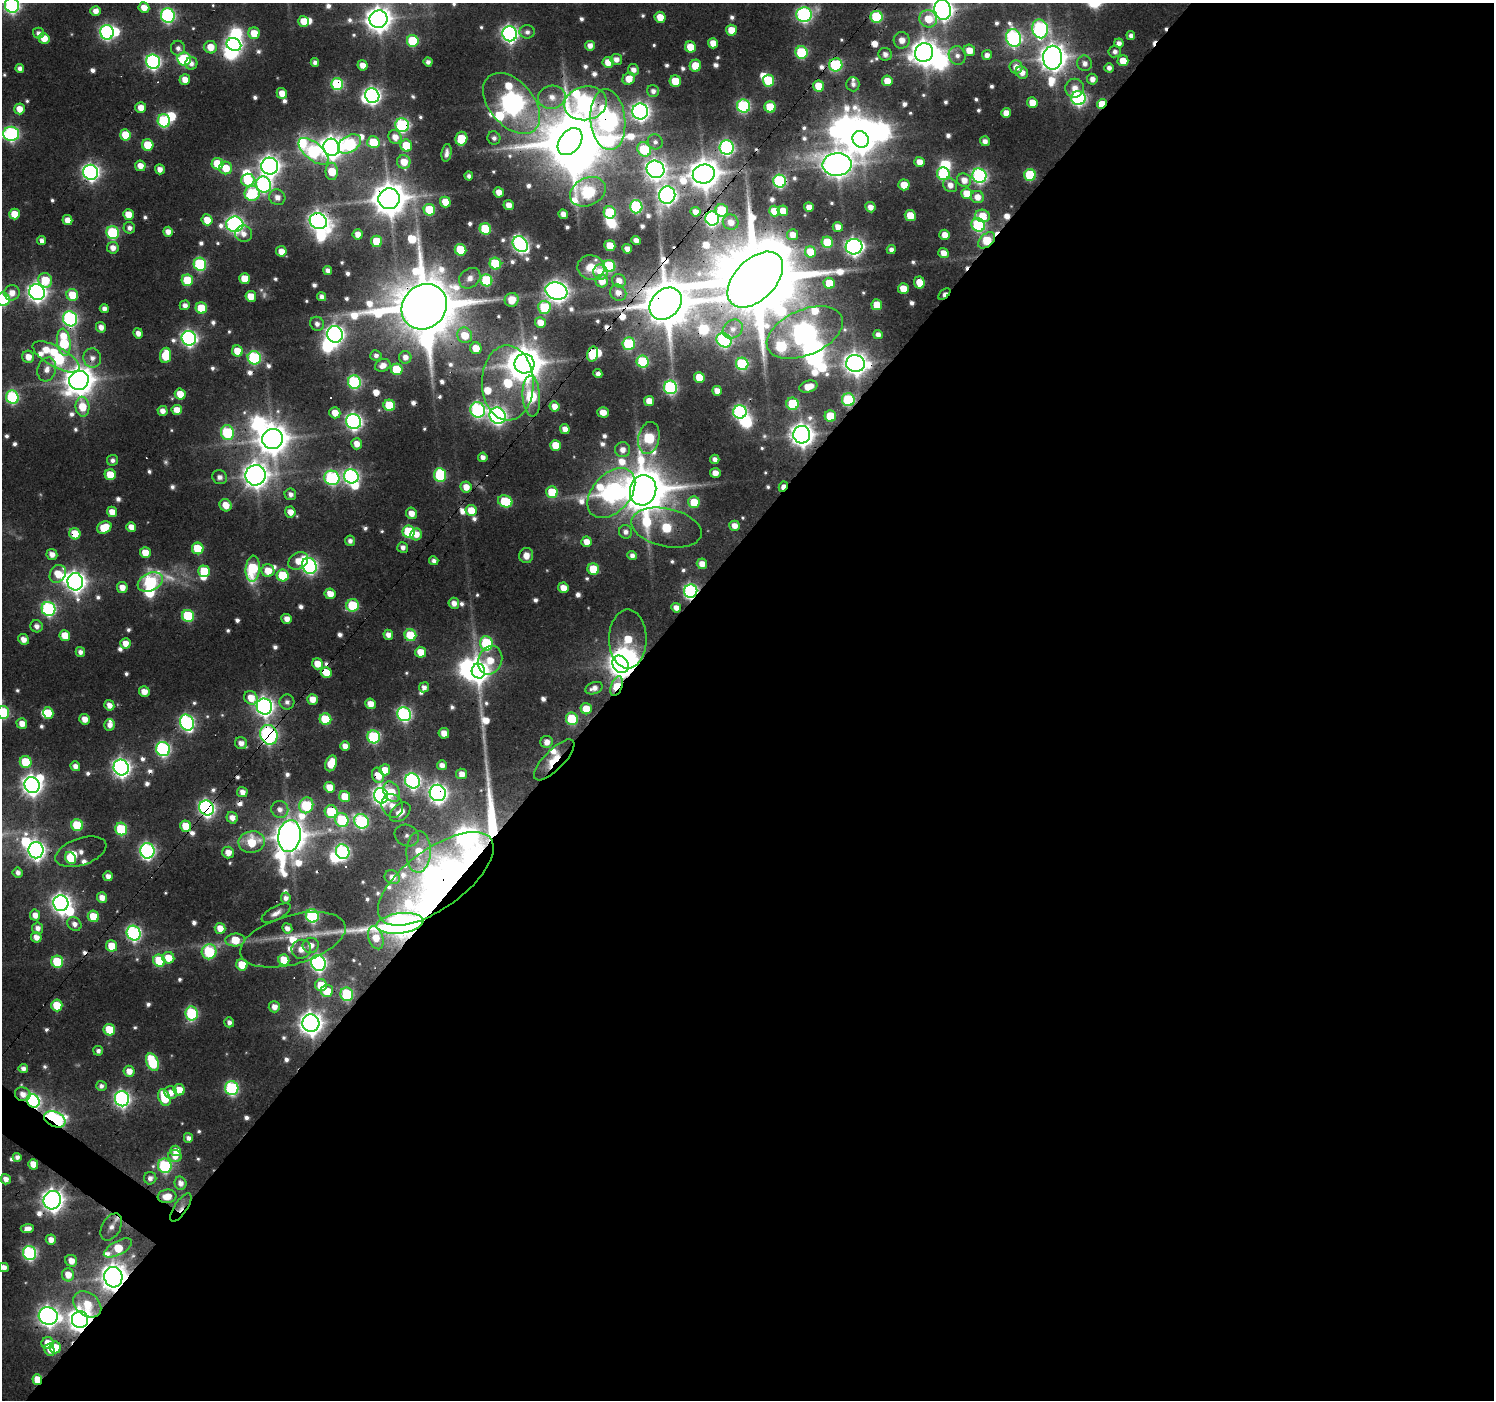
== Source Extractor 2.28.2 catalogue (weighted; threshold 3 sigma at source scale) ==
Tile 12 of 4 x 4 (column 4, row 3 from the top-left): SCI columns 4479-5970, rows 1639-3036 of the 5970 x 6007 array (HDU 1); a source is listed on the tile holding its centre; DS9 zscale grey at full resolution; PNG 1496 x 1402 px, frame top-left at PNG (2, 3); each listed source drawn as its Kron ellipse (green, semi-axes under 4 px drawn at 4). Shown black and unused: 60% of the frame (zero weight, under 2 of 3 exposures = <1% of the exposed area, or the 3 px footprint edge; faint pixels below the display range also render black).
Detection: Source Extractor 2.28.2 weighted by HDU 2 'WHT'; one run over the whole footprint, this tile lists its part. Background 0.104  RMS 0.0075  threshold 0.0339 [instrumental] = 3 sigma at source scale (4.5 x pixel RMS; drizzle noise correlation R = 1.50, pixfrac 1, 0.0396/0.0396 arcsec/px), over >= 5 px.
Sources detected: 749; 17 too faint to see at this stretch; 35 inside a brighter object's white glare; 23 cosmic-ray / hot-pixel residue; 2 long thin detections or spike segments (spike, bleed or trail) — neither listed nor drawn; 14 inside a brighter listed object's ellipse — not listed separately; of the other 658, all 500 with FLUX_AUTO >= 4.55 (the completeness limit of this list) listed and drawn (158 fainter detections not listed), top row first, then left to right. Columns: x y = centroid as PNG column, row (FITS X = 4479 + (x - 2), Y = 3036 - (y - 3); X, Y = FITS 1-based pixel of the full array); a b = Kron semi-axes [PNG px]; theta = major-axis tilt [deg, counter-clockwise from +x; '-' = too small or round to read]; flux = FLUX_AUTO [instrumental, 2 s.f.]
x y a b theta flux
12 5 7 7 - 300
144 7 5 5 - 13
943 10 10 8 -78 790
96 11 5 5 - 9.7
168 15 7 7 - 240
804 15 7 7 - 290
660 17 5 5 - 20
876 17 6 6 - 85
378 19 9 9 - 1200
928 19 9 8 - 27
304 21 6 5 - 17
1040 29 9 8 - 240
731 30 5 5 - 20
107 32 7 6 - 270
527 32 8 6 0 4.7
38 33 5 5 - 4.9
254 33 6 5 - 21
510 34 7 7 - 400
1131 35 4 4 - 4.9
44 38 5 5 - 17
1014 38 9 7 -72 270
902 40 8 8 - 10
413 41 6 6 - 68
713 43 5 5 - 13
1119 43 5 4 - 6.1
234 45 7 6 - 310
590 46 5 5 - 8.6
210 47 6 6 - 17
690 47 6 5 - 26
178 48 7 7 - 5.7
969 50 6 5 - 15
801 52 6 6 - 97
924 52 9 9 - 1400
1115 52 6 5 - 4.8
885 54 7 6 - 6.2
957 55 9 8 - 6.5
987 55 5 5 - 6.6
1053 58 12 9 88 1500
184 59 7 6 - 90
616 59 5 5 - 7.8
1123 61 5 5 - 20
153 62 7 7 - 300
315 62 4 4 - 4.6
428 62 4 4 - 4.9
608 62 5 5 - 16
191 63 6 6 - 5.5
1085 63 8 7 - 7.1
363 65 5 5 - 11
836 65 7 6 - 110
695 66 6 5 - 24
1016 67 6 6 - 11
20 68 4 4 - 5.2
1109 68 5 4 - 5.7
633 70 5 5 - 7.2
1022 72 6 5 - 9.2
629 79 6 5 - 15
1092 79 5 5 - 7.5
185 80 5 5 - 12
675 81 6 5 - 32
769 81 6 5 - 63
887 81 5 5 - 16
337 84 6 6 - 130
853 84 7 6 - 5.1
819 86 6 5 - 31
1074 88 9 9 - 11
653 91 6 6 - 5.4
282 93 5 5 - 15
372 96 7 7 - 410
552 97 14 11 11 14
1078 98 7 7 - 260
512 103 35 22 -50 1000
586 103 21 16 11 440
1032 103 5 5 - 17
1102 104 5 4 - 25
744 106 7 6 - 160
770 107 6 5 - 46
141 108 5 5 - 12
19 109 5 5 - 13
640 111 8 8 - 500
1006 113 5 5 - 12
608 120 30 17 -84 640
164 121 6 6 - 120
402 125 7 6 - 190
11 134 8 7 - 230
125 135 6 5 - 36
395 137 7 6 - 12
494 138 7 6 - 4.8
461 139 7 6 - 37
861 139 8 8 - 1400
985 141 5 5 - 6.4
373 142 6 6 - 41
570 142 15 10 52 7600
655 142 8 7 - 4.7
349 144 13 8 31 160
148 145 6 5 - 41
406 146 6 6 - 31
331 147 9 8 - 1000
727 147 7 7 - 270
644 149 7 6 - 66
313 151 18 8 -40 180
447 153 9 5 81 4.8
404 162 7 6 - 19
919 162 5 5 - 11
217 164 6 6 - 34
837 164 14 11 2 1400
140 166 5 5 - 11
270 166 8 8 - 710
226 168 6 6 - 22
160 169 5 5 - 7.5
655 169 9 8 - 660
332 171 9 6 -89 29
91 172 7 7 - 440
704 174 11 9 15 2000
943 174 6 6 - 93
1030 175 6 6 - 70
469 176 4 4 - 4.7
979 176 7 7 - 260
248 180 6 6 - 42
964 180 7 6 - 11
780 181 6 6 - 170
263 185 8 7 - 240
904 185 5 5 - 19
950 185 8 6 -45 9.1
499 192 5 5 - 10
588 192 19 14 26 190
252 193 7 7 - 90
967 194 5 5 - 23
667 195 9 8 - 520
277 197 8 7 - 8.1
977 197 6 6 - 12
389 199 10 10 - 2700
445 202 5 5 - 20
509 205 5 5 - 10
636 207 7 6 - 140
809 207 5 5 - 9.4
870 207 5 5 - 9
429 210 6 5 - 43
722 210 6 6 - 53
774 211 5 5 - 20
783 211 5 5 - 16
610 212 6 6 - 65
695 212 5 4 - 9
14 214 5 5 - 23
128 214 5 5 - 17
563 214 5 4 - 7.7
910 215 5 5 - 26
983 216 7 6 - 27
712 219 7 6 - 240
67 220 5 5 - 12
207 220 5 5 - 18
318 221 9 7 -28 630
731 222 8 7 - 10
235 224 8 7 - 410
978 225 7 6 - 140
838 227 5 5 - 9.5
129 228 6 5 - 5.6
485 229 6 5 - 63
168 232 5 5 - 8.9
113 233 6 6 - 120
243 234 8 8 - 7.8
358 234 5 5 - 9.8
792 235 5 5 - 10
945 235 5 5 - 13
636 240 4 4 - 7.6
987 240 10 6 42 46
42 241 4 4 - 5.8
377 241 6 5 - 37
827 242 6 5 - 46
520 244 9 6 -51 310
610 246 5 5 - 27
854 247 8 7 - 470
113 248 6 5 - 9
627 249 5 4 - 8.3
891 249 4 4 - 5.5
460 250 6 5 - 40
281 251 5 5 - 13
810 252 6 5 - 25
943 253 5 5 - 11
200 264 6 6 - 120
495 264 6 5 - 74
609 266 6 6 - 87
591 267 13 12 - 16
328 270 4 4 - 5.8
600 272 7 7 - 18
470 278 11 9 40 7.3
245 279 5 5 - 23
45 280 7 6 - 33
187 280 6 5 - 45
486 280 6 6 - 85
755 280 34 20 45 20000
602 281 6 6 - 14
619 281 7 6 - 9.9
919 282 6 5 - 22
829 283 5 5 - 29
903 289 5 5 - 20
556 291 11 8 -18 750
37 292 8 7 - 570
12 293 8 7 - 12
618 293 8 7 - 9.7
944 294 7 4 43 8.9
72 295 6 5 - 29
251 296 5 5 - 17
322 297 4 4 - 5.4
3 299 7 6 - 120
512 300 7 7 - 16
666 304 18 14 45 6400
185 305 5 5 - 6
877 305 5 5 - 25
424 307 24 21 47 11000
544 307 6 6 - 69
201 308 6 5 - 40
104 309 4 4 - 5.8
70 319 7 7 - 250
540 323 5 5 - 14
317 324 7 6 - 6.2
101 327 5 5 - 7.9
733 329 11 9 39 8.3
138 333 5 4 - 7.6
805 333 40 22 24 860
335 334 8 7 - 500
465 335 8 7 - 23
878 335 5 4 - 6.4
189 338 7 7 - 320
724 340 8 6 -37 220
64 342 13 6 -84 75
629 343 6 6 - 86
476 348 6 5 - 18
237 351 5 5 - 23
593 354 7 5 75 34
166 355 8 5 82 39
376 355 6 5 - 4.8
28 357 6 6 - 13
56 357 26 10 -29 140
405 357 6 6 - 7.5
92 358 10 9 - 7
254 358 7 6 - 150
643 362 6 6 - 95
855 363 9 8 - 980
524 364 10 9 - 2400
742 364 6 6 - 130
383 365 8 6 21 9.8
47 369 12 9 73 9.1
397 369 6 5 - 49
598 374 5 4 - 6.4
699 377 5 5 - 29
79 380 10 9 - 1800
354 382 7 6 - 160
508 383 37 26 -89 94
670 387 7 6 - 180
808 387 9 6 15 18
717 391 5 5 - 9.7
180 394 5 5 - 21
531 396 20 8 -86 100
12 397 7 6 - 150
848 400 6 6 - 110
649 401 5 5 - 14
792 404 6 6 - 66
389 405 6 5 - 56
554 406 5 5 - 9.7
82 407 10 7 -86 26
177 410 5 5 - 18
478 410 8 7 - 220
162 411 5 5 - 8.2
603 412 6 5 - 12
740 412 7 6 - 230
335 413 5 5 - 15
498 416 8 7 - 450
830 416 6 5 - 42
354 421 8 7 - 370
565 429 5 5 - 9.3
227 433 7 6 - 100
802 435 9 8 - 1000
649 438 16 10 79 110
272 439 10 10 - 2000
357 444 5 5 - 11
555 445 5 5 - 23
623 450 7 7 - 8.6
483 457 4 4 - 6
715 459 4 4 - 5.8
112 460 5 5 - 4.9
715 473 5 5 - 10
110 475 5 5 - 30
256 475 10 10 - 1200
440 475 7 6 - 91
351 476 7 7 - 290
220 477 7 7 - 5.9
332 478 7 7 - 190
466 487 5 5 - 14
783 487 5 4 - 15
643 490 15 13 76 5500
552 492 6 5 - 46
611 493 29 19 49 390
290 494 6 5 - 5.5
505 501 7 6 - 55
694 502 6 5 - 31
226 505 6 5 - 15
471 510 5 5 - 24
112 512 5 5 - 14
290 512 5 5 - 11
411 513 6 5 - 11
734 526 5 5 - 11
131 527 5 5 - 9.6
104 528 7 6 - 32
666 528 35 19 -12 87
409 532 6 6 - 82
625 532 7 6 - 5.5
75 534 6 5 - 25
416 534 6 5 - 12
350 541 5 5 - 5.1
586 542 5 5 - 12
403 547 5 5 - 5.3
198 548 6 5 - 45
145 553 5 5 - 18
52 554 6 5 - 8.7
632 555 5 4 - 5.5
526 556 7 7 - 10
298 561 10 8 31 15
434 561 4 4 - 5.1
702 564 5 5 - 13
309 566 8 7 - 310
253 569 13 7 85 86
593 569 6 5 - 42
204 571 6 5 - 40
268 571 6 6 - 20
58 574 9 7 56 21
283 575 6 6 - 54
75 582 9 7 -85 710
150 582 13 9 23 180
122 587 5 5 - 12
563 588 5 5 - 13
691 591 7 6 - 250
330 594 5 5 - 15
454 603 5 5 - 8
353 605 6 6 - 67
676 608 5 4 - 8.5
48 609 7 6 - 210
188 616 6 6 - 83
287 619 5 5 - 8.9
37 626 6 6 - 6.2
388 635 5 5 - 8.3
410 635 6 5 - 61
65 636 5 5 - 25
23 639 5 5 - 8.3
628 639 29 19 -90 39
125 643 5 5 - 12
486 643 7 6 - 97
80 652 5 4 - 6
421 652 5 5 - 18
490 660 14 11 68 23
317 664 6 5 - 16
620 664 9 7 -56 1000
478 671 7 6 - 630
326 672 5 5 - 21
617 686 10 5 71 59
424 687 5 5 - 6.9
594 688 9 6 20 7.2
144 692 5 5 - 12
251 698 7 6 - 17
312 699 5 5 - 13
287 702 7 7 - 5.3
370 704 5 5 - 13
109 705 5 4 - 9
264 706 8 7 - 550
586 709 5 5 - 22
3 712 6 6 - 100
48 713 6 5 - 25
404 714 7 6 - 240
85 719 5 5 - 12
325 719 6 5 - 61
572 719 6 6 - 72
22 723 5 5 - 11
187 723 8 6 -65 260
110 725 5 5 - 7.1
444 733 5 5 - 13
269 735 10 8 -65 220
374 737 6 6 - 130
547 742 6 6 - 12
241 743 6 6 - 8
345 746 5 5 - 10
163 749 7 6 - 230
554 760 27 10 45 28
26 762 6 5 - 44
331 763 8 5 69 29
442 765 5 5 - 7.4
75 766 5 4 - 7.5
121 768 8 7 - 500
385 770 5 5 - 15
462 774 5 5 - 11
378 775 8 5 -70 21
412 781 8 7 - 310
32 785 8 7 - 660
329 787 5 5 - 17
242 792 5 5 - 8.2
392 792 11 7 -62 18
438 793 8 8 - 540
345 796 6 5 - 24
381 796 8 7 - 480
306 805 8 7 - 89
392 806 12 10 -64 12
207 808 8 7 - 360
280 810 9 8 - 7.7
331 812 6 6 - 60
400 812 12 7 41 17
232 818 6 5 - 8.9
342 820 7 6 - 96
361 821 8 7 - 170
77 825 6 5 - 60
186 826 6 5 - 29
121 829 6 6 - 83
289 836 16 11 82 2400
407 836 12 10 -28 8
252 842 13 10 8 39
36 850 8 7 - 520
147 851 8 7 - 300
81 852 26 13 18 10
228 852 6 6 - 12
343 852 7 6 - 210
419 852 21 12 88 30
70 858 6 5 - 32
18 872 5 5 - 5.7
108 876 5 4 - 7.6
392 877 8 6 -29 11
436 879 68 29 36 540
102 898 5 5 - 11
286 898 5 5 - 5.3
61 903 8 7 - 590
276 913 16 6 28 7
35 915 5 5 - 9.7
93 916 6 5 - 29
312 916 7 6 - 160
400 923 24 10 7 590
74 924 7 6 - 6.5
37 928 6 5 - 6.6
220 928 5 5 - 15
287 928 5 5 - 6
134 933 7 6 - 270
36 937 5 5 - 8.9
376 938 12 7 -72 17
235 940 10 6 4 28
293 940 54 24 16 55
311 945 8 7 - 10
112 946 6 5 - 29
301 949 10 9 - 10
209 952 7 7 - 100
168 958 6 6 - 21
284 960 6 5 - 33
159 961 6 6 - 63
57 962 6 6 - 59
318 963 8 7 - 360
242 965 6 5 - 28
321 985 6 6 - 28
327 991 6 6 - 29
347 994 7 6 - 120
57 1005 6 5 - 34
274 1007 5 5 - 9.3
192 1013 7 6 - 120
229 1022 5 5 - 5.1
311 1023 9 8 - 950
109 1030 6 5 - 39
98 1051 5 5 - 4.7
152 1062 9 6 -68 77
23 1068 5 4 - 5.7
129 1071 5 5 - 11
101 1086 5 5 - 4.5
232 1088 7 6 - 170
179 1090 5 5 - 17
171 1092 6 6 - 9.2
23 1094 8 7 - 8.2
164 1098 9 5 -69 44
122 1099 8 7 - 340
33 1101 7 6 - 270
55 1119 11 7 -24 380
188 1138 5 4 - 5.6
176 1151 5 5 - 13
175 1156 7 6 - 10
17 1157 4 4 - 6
33 1164 5 5 - 14
165 1166 7 6 - 130
150 1178 6 6 - 5.6
6 1179 5 5 - 7.7
180 1183 6 6 - 7.8
167 1196 9 6 8 18
52 1200 9 8 - 910
181 1207 16 6 57 7.6
111 1227 15 9 61 8.8
27 1229 6 4 3 7.4
51 1240 5 5 - 9.8
118 1248 16 7 29 41
30 1253 7 6 - 210
71 1261 6 5 - 12
4 1267 5 4 - 7.3
68 1275 6 6 - 17
113 1277 10 9 - 1400
87 1304 15 11 -39 29
48 1316 9 8 - 640
80 1320 8 8 - 1000
47 1343 6 6 - 18
55 1347 6 5 - 28
50 1350 6 5 - 7.2
37 1379 5 4 - 28
Overlapping masked pixels (flux is a lower limit): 70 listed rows (the first 20) at x y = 943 10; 876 17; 1014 38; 1053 58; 184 59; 153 62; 836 65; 337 84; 512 103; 1102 104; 608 120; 402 125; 91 172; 704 174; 780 181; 389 199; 712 219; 318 221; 987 240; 377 241
Isophote crosses this tile's border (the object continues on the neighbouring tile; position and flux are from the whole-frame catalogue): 7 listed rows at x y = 12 5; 943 10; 378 19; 11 134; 3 299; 3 712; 4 1267